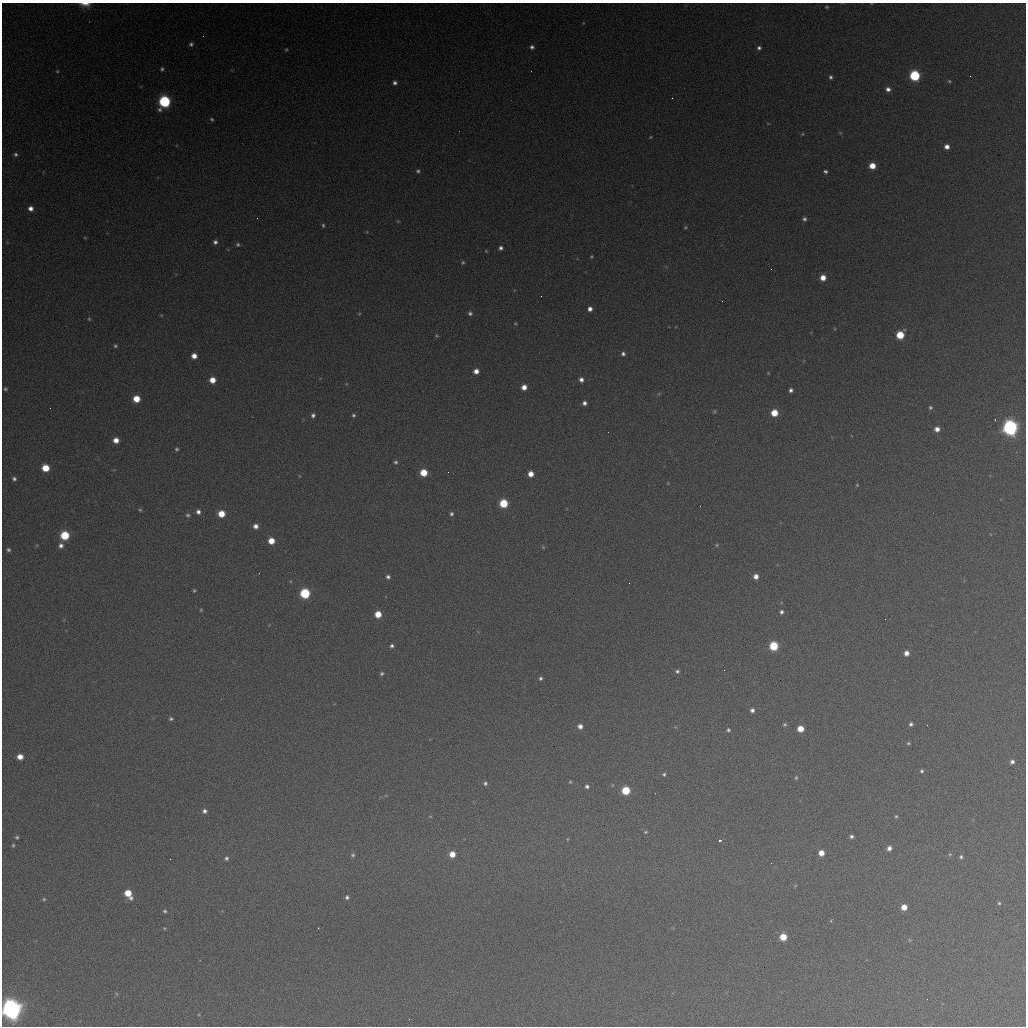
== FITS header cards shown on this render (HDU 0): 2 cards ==
NAXIS1  =                 1024 / length of data axis 1
NAXIS2  =                 1024 / length of data axis 2

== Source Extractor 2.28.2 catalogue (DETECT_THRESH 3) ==
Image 1024 x 1024 px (HDU 0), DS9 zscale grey, 1 PNG px = 1 image px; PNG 1028 x 1028 px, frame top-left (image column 1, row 1024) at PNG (2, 3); no overlay
Background 367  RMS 16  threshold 47.7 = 3 sigma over >= 5 px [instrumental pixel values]
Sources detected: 154; all 154 listed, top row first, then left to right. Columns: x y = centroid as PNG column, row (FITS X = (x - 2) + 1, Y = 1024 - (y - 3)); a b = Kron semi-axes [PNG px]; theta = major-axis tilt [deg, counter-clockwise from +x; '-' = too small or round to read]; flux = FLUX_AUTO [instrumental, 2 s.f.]
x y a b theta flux
85 4 14 6 -5 8.2e+03
827 7 5 4 - 1.3e+03
583 23 5 3 - 8.8e+02
191 44 6 5 - 2.6e+03
532 47 5 5 - 2.9e+03
759 48 5 4 - 2.8e+03
286 49 5 3 - 1.2e+03
162 69 5 4 - 1.9e+03
57 71 4 3 - 1.1e+03
915 76 6 6 - 9.8e+04
831 77 5 4 - 2.4e+03
949 81 5 4 - 1.5e+03
395 83 5 5 - 3.1e+03
888 89 5 5 - 4.6e+03
672 98 2 2 - 6.0e+02
164 102 7 6 - 1.5e+05
212 119 5 3 - 1.6e+03
802 134 4 3 - 9.4e+02
651 137 4 3 - 9.4e+02
947 147 5 5 - 6.3e+03
16 154 5 5 - 2.3e+03
872 166 5 5 - 1.6e+04
418 171 5 4 - 2.0e+03
825 171 4 3 - 2.3e+03
30 208 6 5 - 5.8e+03
257 218 2 2 - 4.8e+02
804 219 5 4 - 2.5e+03
398 221 5 4 - 1.1e+03
323 225 5 4 - 1.6e+03
685 227 4 4 - 1.2e+03
85 238 5 3 - 9.2e+02
215 242 5 5 - 3.2e+03
238 244 5 5 - 1.9e+03
500 248 5 4 - 3.1e+03
486 251 4 3 - 9.3e+02
591 257 4 4 - 1.1e+03
463 262 5 5 - 1.7e+03
823 278 5 5 - 1.1e+04
541 296 2 2 - 6.6e+02
590 309 5 5 - 5.2e+03
470 313 5 5 - 2.6e+03
359 314 5 3 - 9.1e+02
161 315 5 3 - 9.7e+02
89 319 5 4 - 1.3e+03
515 324 4 3 - 1.1e+03
900 335 6 5 - 3.3e+04
437 336 5 4 - 1.2e+03
115 346 4 4 - 1.7e+03
623 354 5 5 - 2.8e+03
194 356 5 5 - 8.4e+03
476 371 5 5 - 7.5e+03
768 373 4 4 - 8.5e+02
212 380 5 5 - 1.3e+04
581 380 5 4 - 4.5e+03
524 387 5 5 - 8.7e+03
5 389 4 4 - 1.6e+03
791 390 4 4 - 3.1e+03
136 399 5 5 - 1.9e+04
584 403 4 4 - 3.6e+03
930 407 5 5 - 1.9e+03
715 411 5 3 - 1.1e+03
774 413 5 5 - 2.3e+04
313 415 5 4 - 2.9e+03
353 415 5 4 - 2.1e+03
1010 428 7 6 - 4.2e+05
937 429 5 5 - 6.9e+03
116 440 5 5 - 9.3e+03
176 449 5 5 - 1.8e+03
396 462 4 4 - 2.1e+03
45 468 5 5 - 2.5e+04
448 472 2 2 - 6.8e+02
423 473 5 5 - 2.4e+04
531 474 5 5 - 9.9e+03
14 479 5 4 - 2.5e+03
668 483 3 3 - 8.0e+02
857 485 4 4 - 1.0e+03
503 503 6 5 - 4.4e+04
140 510 4 4 - 1.4e+03
198 512 6 5 - 3.9e+03
221 514 5 5 - 1.9e+04
451 514 5 4 - 2.2e+03
188 515 6 4 -2 1.9e+03
256 526 5 4 - 5.6e+03
65 535 6 6 - 4.9e+04
271 541 5 5 - 1.5e+04
717 545 4 4 - 1.1e+03
61 546 6 6 - 4.3e+03
543 547 5 4 - 1.0e+03
8 550 5 4 - 2.2e+03
756 576 5 5 - 6.6e+03
388 577 5 4 - 2.8e+03
629 583 2 2 - 5.0e+02
194 590 3 3 - 1.2e+03
305 593 6 6 - 8.2e+04
201 610 4 3 - 1.1e+03
781 612 5 4 - 2.8e+03
378 614 5 5 - 1.8e+04
885 619 2 2 - 2.3e+03
392 646 4 4 - 2.5e+03
774 646 6 5 - 4.8e+04
906 653 5 5 - 7.1e+03
724 670 3 2 - 9.4e+02
677 671 5 4 - 2.3e+03
382 674 5 4 - 1.8e+03
540 678 5 5 - 2.4e+03
752 710 5 4 - 3.5e+03
171 719 5 4 - 2.0e+03
911 724 5 5 - 2.4e+03
785 725 5 5 - 1.9e+03
927 725 2 2 - 5.1e+02
580 726 5 5 - 5.6e+03
800 729 5 5 - 1.6e+04
728 730 5 4 - 1.8e+03
908 743 4 3 - 1.5e+03
20 757 5 5 - 9.9e+03
1012 762 5 4 - 3.6e+03
922 771 4 4 - 1.9e+03
664 774 4 3 - 1.7e+03
796 778 6 4 64 1.6e+03
570 782 4 3 - 1.1e+03
485 783 5 5 - 2.3e+03
612 785 4 2 - 7.5e+02
587 786 4 4 - 2.7e+03
626 790 5 5 - 4.1e+04
204 811 6 6 - 3.9e+03
430 816 4 3 - 7.9e+02
896 816 4 4 - 1.4e+03
646 832 4 3 - 1.3e+03
851 836 5 4 - 2.5e+03
17 837 5 5 - 1.9e+03
567 839 5 3 - 9.2e+02
720 840 3 3 - 4.1e+03
13 845 5 4 - 1.6e+03
889 848 5 5 - 5.0e+03
821 853 5 5 - 1.1e+04
452 854 6 5 - 1.4e+04
950 854 5 4 - 1.3e+03
353 855 6 5 - 2.0e+03
961 857 5 4 - 2.0e+03
226 858 6 5 - 2.5e+03
771 863 2 2 - 5.3e+02
795 886 5 3 - 9.7e+02
128 893 8 5 -58 2.3e+04
347 897 5 4 - 2.4e+03
44 899 5 5 - 1.5e+03
999 903 4 4 - 1.4e+03
904 907 5 5 - 1.3e+04
165 911 4 4 - 1.8e+03
164 928 4 3 - 1.0e+03
318 928 3 3 - 1.0e+03
783 937 5 5 - 2.3e+04
910 940 5 5 - 1.2e+03
927 999 2 2 - 5.2e+02
11 1009 7 7 - 1.1e+06
At the frame edge (FLAGS 8, measured only in part): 2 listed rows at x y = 85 4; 11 1009